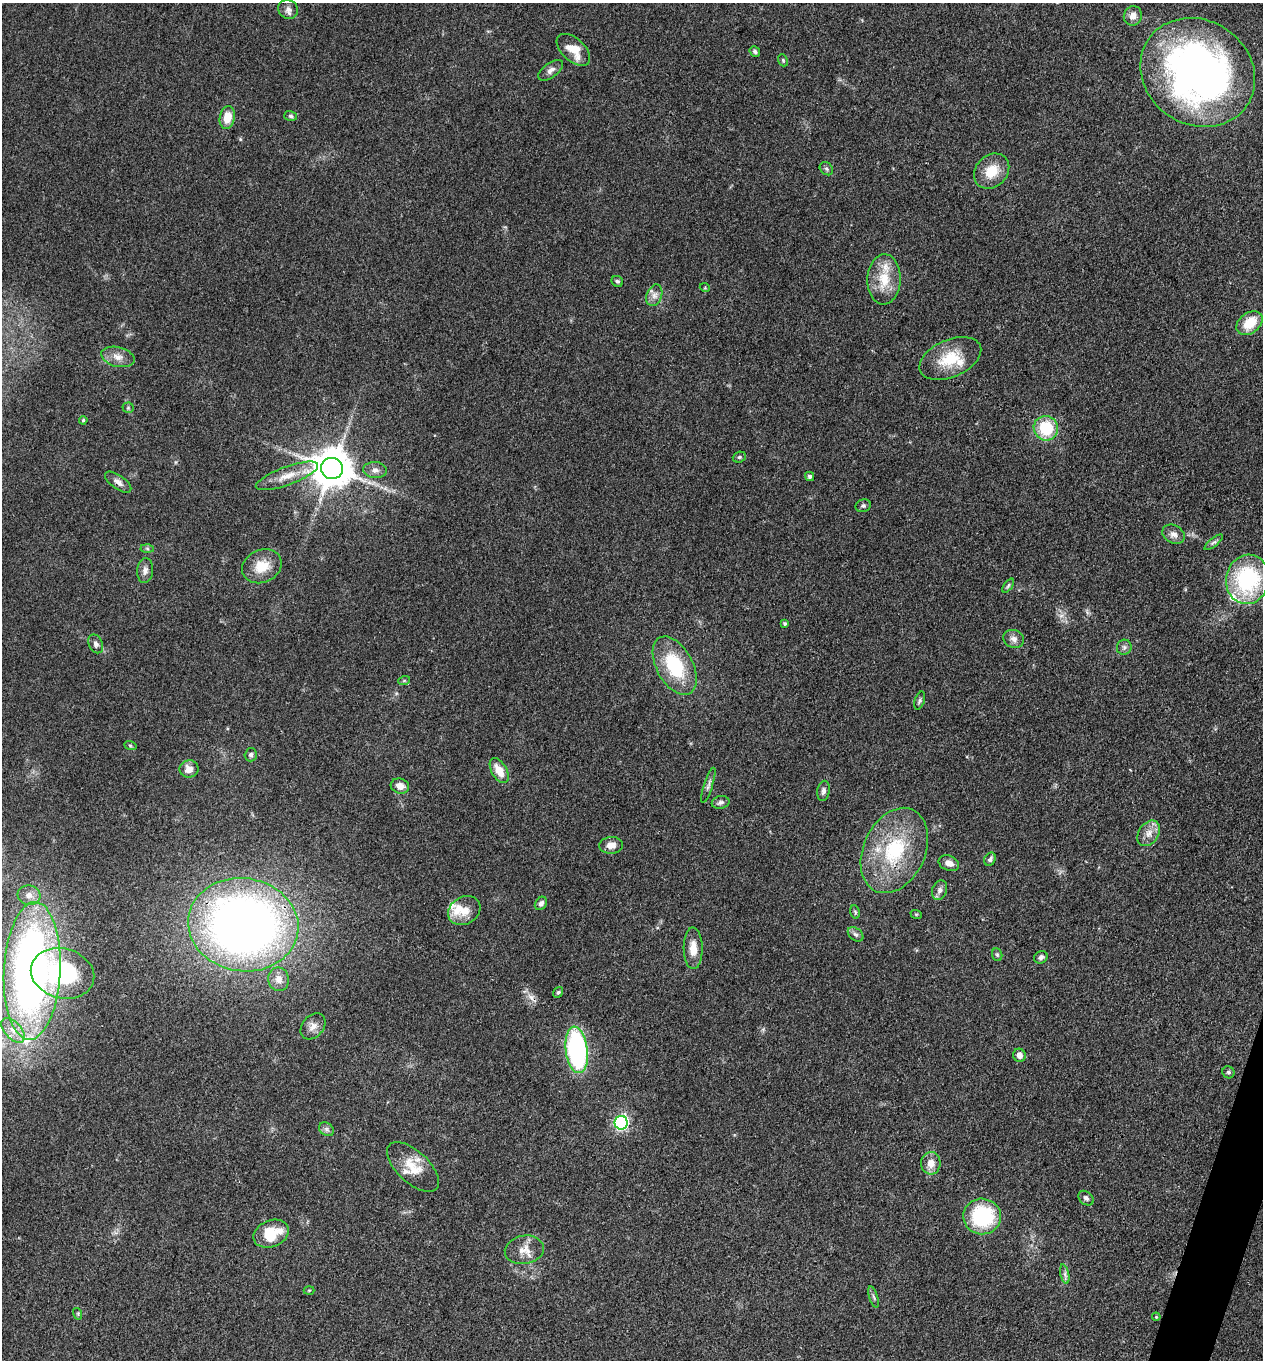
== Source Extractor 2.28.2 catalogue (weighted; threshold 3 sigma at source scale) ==
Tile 6 of 4 x 4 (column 2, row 2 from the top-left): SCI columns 1525-2785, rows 2716-4073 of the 5442 x 5431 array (HDU 1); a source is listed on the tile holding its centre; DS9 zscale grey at full resolution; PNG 1265 x 1362 px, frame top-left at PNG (2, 3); each listed source drawn as its Kron ellipse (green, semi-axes under 4 px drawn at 4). Shown black and unused: <1% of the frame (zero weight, under 3 of 4 exposures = <1% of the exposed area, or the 3 px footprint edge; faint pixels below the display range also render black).
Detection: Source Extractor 2.28.2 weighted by HDU 2 'WHT'; one run over the whole footprint, this tile lists its part. Background 0.0948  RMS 0.0059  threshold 0.0267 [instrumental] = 3 sigma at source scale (4.5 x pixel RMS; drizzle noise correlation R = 1.50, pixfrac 1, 0.05/0.05 arcsec/px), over >= 5 px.
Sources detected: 94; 1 cosmic-ray / hot-pixel residue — neither listed nor drawn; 5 inside a brighter listed object's ellipse — not listed separately; the other 88 listed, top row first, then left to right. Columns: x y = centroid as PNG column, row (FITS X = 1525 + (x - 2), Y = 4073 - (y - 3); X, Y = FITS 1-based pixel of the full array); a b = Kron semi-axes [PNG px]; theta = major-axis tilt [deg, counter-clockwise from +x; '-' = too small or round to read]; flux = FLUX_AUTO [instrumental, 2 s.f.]
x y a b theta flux
288 9 10 9 - 2.9
1133 16 10 9 - 4.4
573 50 20 11 -42 12
755 52 5 5 - 1.2
783 60 6 4 -69 0.79
551 70 14 7 36 3.3
1198 72 59 52 -34 300
291 116 6 5 - 1.1
227 118 11 7 79 9.6
826 169 7 6 - 1.3
992 171 19 15 44 13
884 279 25 16 88 16
617 281 6 5 - 1.1
705 288 5 3 - 0.55
654 295 11 7 68 3.4
1250 323 14 10 38 13
118 357 17 9 -14 5.6
950 358 33 18 24 21
128 408 5 5 - 0.9
83 420 4 4 - 0.84
1046 428 12 12 - 24
739 457 7 5 20 0.98
332 468 11 10 - 1800
375 470 12 8 -4 3.1
287 476 33 9 20 10
810 476 4 4 - 1.4
118 482 15 7 -35 3.1
863 506 7 6 - 1.4
1174 534 12 9 -28 3.5
1214 542 11 4 39 1.4
147 549 6 4 -2 0.99
262 566 20 16 25 13
145 571 12 8 86 3.2
1248 579 25 21 79 64
1008 586 8 4 55 1
785 624 4 4 - 0.9
1014 639 10 8 -21 3.2
96 644 10 7 -65 2.2
1124 647 7 7 - 1.7
675 666 32 18 -61 37
404 681 6 4 19 0.79
920 701 9 5 73 1.3
130 745 6 4 -20 0.81
251 755 6 6 - 1.5
189 769 9 8 - 4.9
499 771 14 7 -60 9.3
708 785 18 4 72 2.1
400 786 9 7 -16 4.8
823 791 10 6 80 2.1
721 802 9 6 12 1.8
1149 833 14 10 54 5.3
611 845 12 8 3 4.7
894 850 45 31 65 51
990 859 7 5 62 1.5
949 863 10 7 -22 4
940 890 10 7 71 2.7
29 895 11 9 -7 4.2
541 903 7 5 54 2.2
464 910 17 13 32 8.9
855 912 7 5 -78 0.97
916 914 6 3 -18 0.61
243 925 55 46 -9 480
856 934 9 6 -40 1.6
693 948 21 9 -89 7.8
997 955 6 5 - 1.1
1041 957 7 6 - 1.7
32 971 69 28 87 370
63 973 32 25 -14 55
279 979 12 10 -79 4.7
558 992 5 4 - 1.1
313 1026 15 10 49 4.6
13 1030 15 8 -47 6.4
577 1050 23 11 -83 100
1019 1055 6 6 - 3.7
1228 1072 6 5 - 1.2
621 1123 7 6 - 120
326 1129 8 6 -37 1.7
931 1163 11 9 88 6.1
413 1167 32 16 -43 14
1086 1198 8 6 -42 1.8
982 1216 19 18 - 49
271 1234 18 13 23 19
524 1250 20 14 9 7.7
1065 1274 10 4 -77 1.8
309 1290 5 3 - 0.61
874 1297 11 2 -72 1.2
78 1314 6 3 -73 0.71
1156 1317 4 3 - 0.66
Overlapping masked pixels (flux is a lower limit): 1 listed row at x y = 243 925
Isophote crosses this tile's border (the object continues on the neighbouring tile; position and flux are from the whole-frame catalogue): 1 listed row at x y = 32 971